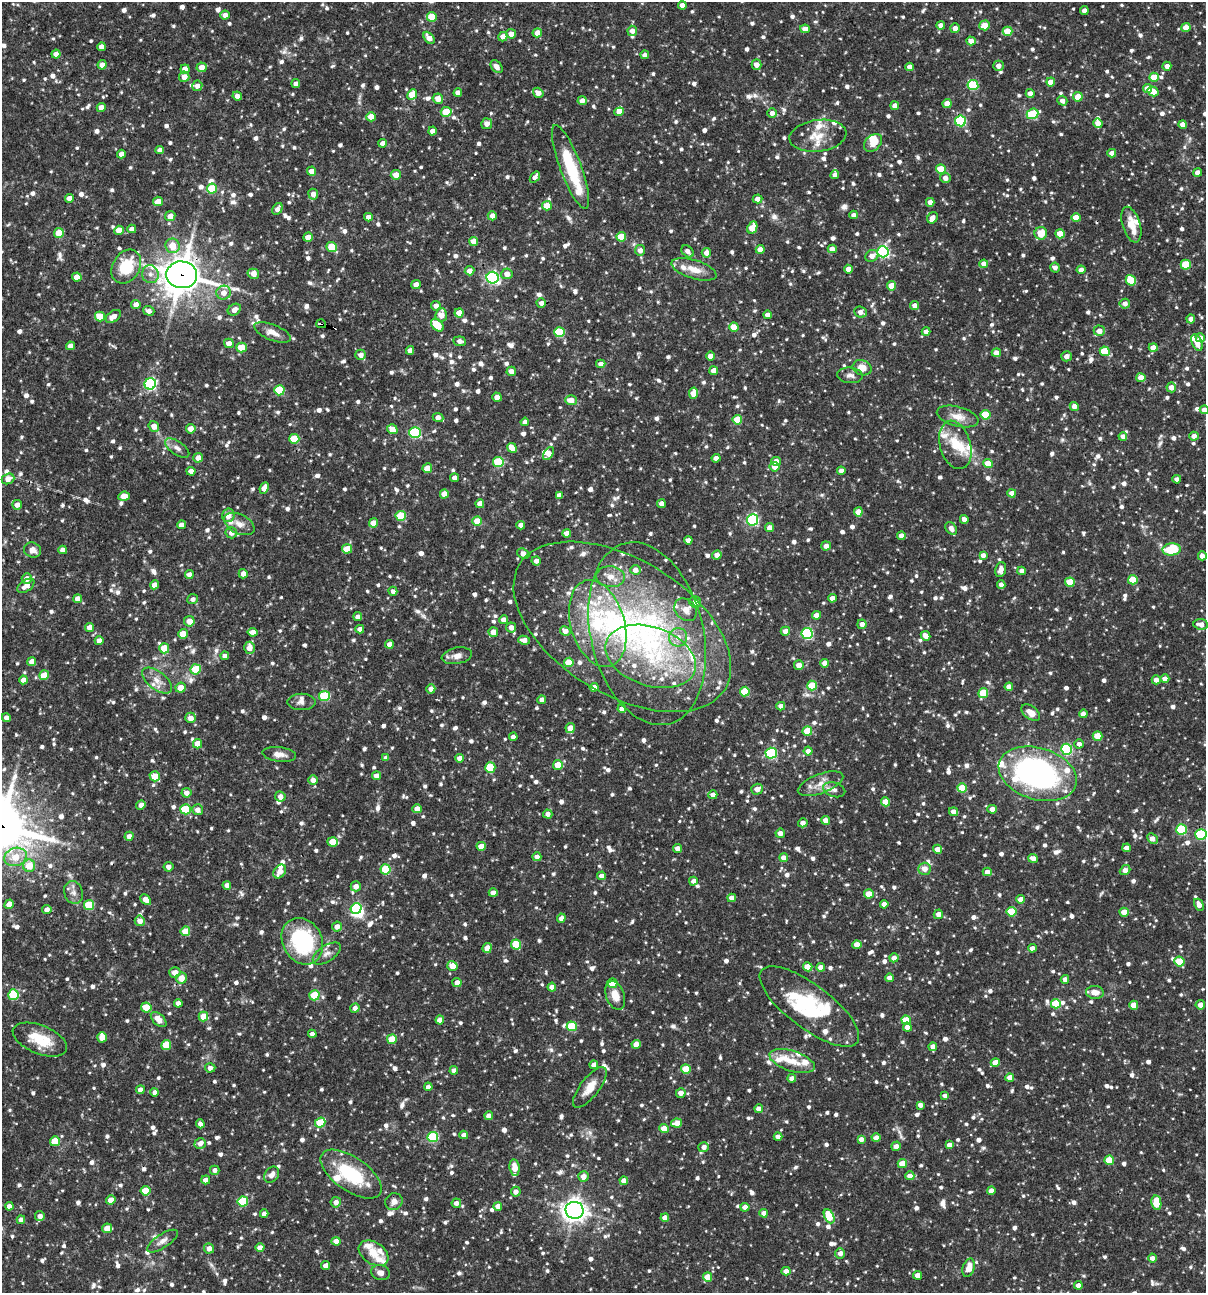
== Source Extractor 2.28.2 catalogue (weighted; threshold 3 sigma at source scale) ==
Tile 11 of 4 x 4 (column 3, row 3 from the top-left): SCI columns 2656-3859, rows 1293-2583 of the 5187 x 5168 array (HDU 1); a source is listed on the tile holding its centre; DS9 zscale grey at full resolution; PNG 1208 x 1295 px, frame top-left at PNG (2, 2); each listed source drawn as its Kron ellipse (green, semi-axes under 4 px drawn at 4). Shown black and unused: <1% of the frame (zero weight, under 3 of 4 exposures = <1% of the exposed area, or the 3 px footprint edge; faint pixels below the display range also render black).
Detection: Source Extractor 2.28.2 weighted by HDU 2 'WHT'; one run over the whole footprint, this tile lists its part. Background 0.0857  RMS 0.0039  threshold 0.0174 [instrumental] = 3 sigma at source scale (4.5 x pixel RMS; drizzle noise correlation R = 1.50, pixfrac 1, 0.05/0.05 arcsec/px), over >= 5 px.
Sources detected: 1507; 3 inside a brighter object's white glare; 1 cosmic-ray / hot-pixel residue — neither listed nor drawn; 53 inside a brighter listed object's ellipse — not listed separately; of the other 1450, all 500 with FLUX_AUTO >= 1.91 (the completeness limit of this list) listed and drawn (950 fainter detections not listed), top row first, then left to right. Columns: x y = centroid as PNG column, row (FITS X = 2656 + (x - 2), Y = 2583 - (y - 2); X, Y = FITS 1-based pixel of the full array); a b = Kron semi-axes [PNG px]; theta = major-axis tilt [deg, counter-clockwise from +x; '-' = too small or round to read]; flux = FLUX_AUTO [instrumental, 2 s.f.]
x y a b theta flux
682 5 4 4 - 3.2
1084 11 4 4 - 2.7
225 15 5 4 - 2.5
432 17 5 5 - 8.4
941 25 4 4 - 2.5
985 25 5 5 - 8.1
955 28 5 5 - 2.7
1186 28 4 4 - 4.3
805 29 5 4 - 3.3
632 31 5 5 - 2.6
1008 31 5 4 - 8.8
537 33 4 4 - 3.6
511 34 5 4 - 3
503 37 5 4 - 2.5
429 38 7 4 -49 3.7
971 41 5 4 - 2.8
101 47 4 4 - 2.5
56 54 4 4 - 3.3
645 55 4 4 - 2
102 65 4 4 - 3.2
757 65 5 5 - 3
998 66 5 5 - 2.3
1167 66 4 4 - 2.3
201 67 5 5 - 3.9
497 67 7 5 -50 2.4
910 67 4 4 - 3
185 69 4 4 - 4.9
184 77 5 5 - 3.7
1154 77 5 4 - 7.4
1051 82 4 4 - 4.7
296 84 4 4 - 2.2
973 85 5 5 - 26
197 86 5 5 - 1.9
1148 88 4 4 - 4.7
1153 91 5 4 - 5.9
458 93 4 4 - 2.8
538 93 5 4 - 2.9
1030 94 4 4 - 2.5
412 95 5 4 - 8.1
237 96 5 4 - 2.1
1078 97 4 4 - 8
438 99 5 5 - 3.8
582 101 4 4 - 2.7
1062 101 5 4 - 2
947 104 4 4 - 4.4
895 106 4 4 - 2.8
101 108 4 4 - 3.6
446 112 5 5 - 9.7
619 112 5 4 - 3.8
772 113 4 4 - 2
1033 114 6 5 - 22
371 117 5 4 - 6.6
960 121 5 5 - 34
1098 123 5 4 - 2.8
487 124 5 5 - 2.5
1183 124 4 4 - 3.3
433 131 4 4 - 2.8
818 136 28 16 7 9.4
383 143 4 4 - 2.6
873 143 10 7 44 5.5
160 150 4 4 - 2.3
1112 153 4 4 - 3
121 154 4 4 - 2.6
570 167 44 10 -69 23
941 169 5 4 - 10
312 171 4 4 - 3.2
1197 172 4 4 - 2.9
396 175 5 5 - 3.5
835 175 4 4 - 2.6
535 177 6 4 54 2.1
945 178 5 5 - 2.7
212 189 5 5 - 16
313 194 5 5 - 2.8
69 198 4 4 - 2.7
757 199 5 4 - 2.3
158 201 5 4 - 3.6
930 202 4 4 - 2.4
547 206 5 5 - 6.3
277 209 6 4 59 2.1
854 215 4 4 - 2
170 216 5 5 - 4
492 216 4 4 - 2.5
368 217 4 4 - 2.3
932 218 6 5 - 3.1
1076 218 4 4 - 6.2
1131 225 18 9 -73 6.2
752 228 6 4 65 7.9
132 229 4 4 - 2.7
119 230 5 4 - 4.4
59 233 5 5 - 6.6
1041 233 6 6 - 6.1
1060 234 4 4 - 6.4
308 237 4 4 - 4.4
621 237 5 5 - 9.8
474 241 4 4 - 3.6
172 246 7 7 - 6.1
332 247 5 5 - 13
760 249 4 4 - 3.6
832 249 4 4 - 3.3
640 250 5 5 - 2.5
688 251 7 5 -42 2
883 252 6 5 - 70
706 253 5 4 - 2.6
872 256 7 5 33 2.7
984 264 4 4 - 3.7
1186 265 5 5 - 14
126 267 18 13 58 16
1055 267 5 5 - 2
694 269 23 9 -17 5.7
848 269 4 4 - 3.2
1081 270 4 4 - 2.3
470 271 5 4 - 2.8
150 274 9 8 - 2.2
253 274 6 5 - 3.4
507 274 5 5 - 2.8
182 275 15 13 -5 840
77 277 4 4 - 4.6
493 278 6 6 - 76
1131 280 5 5 - 13
416 285 4 4 - 2.8
892 286 4 4 - 7.3
224 293 7 7 - 3.1
541 303 4 4 - 2.1
136 304 4 4 - 2.7
1125 304 5 4 - 2.5
915 305 4 4 - 2.3
436 306 5 5 - 2.5
234 310 7 5 33 2.6
149 311 6 4 -20 2
860 312 6 5 - 2.1
459 313 4 4 - 5.2
441 315 7 5 84 4
767 315 4 4 - 2.5
113 316 8 5 35 2.5
100 317 5 5 - 7.5
1191 319 4 4 - 2.6
321 324 5 3 - 15
437 325 7 5 -47 10
734 327 4 4 - 6
1099 331 5 5 - 3.7
272 332 19 8 -22 3.5
560 332 5 5 - 23
926 332 4 4 - 2.9
1200 338 4 4 - 3.1
460 341 6 5 - 2
1197 342 9 5 -69 4.4
229 343 5 4 - 2.7
70 346 4 4 - 2.7
241 348 5 5 - 9.1
1153 348 4 4 - 4.2
410 350 4 4 - 2.4
1105 351 5 4 - 11
996 353 4 4 - 3.3
361 355 5 5 - 2.4
710 356 4 4 - 2.8
1066 356 5 5 - 2.1
601 364 4 4 - 2.5
862 368 9 7 -15 4.7
511 371 4 4 - 2.4
714 371 4 4 - 4.1
850 375 13 8 -6 2.1
1141 378 4 4 - 5.3
150 384 6 5 - 59
1171 387 5 5 - 2.7
279 390 5 5 - 19
694 393 5 4 - 5.5
497 397 5 4 - 3.4
571 400 6 5 - 4.3
1074 406 4 4 - 2.5
1204 410 4 4 - 2.6
985 415 5 5 - 16
958 416 21 9 -15 5
438 418 5 4 - 2.8
737 420 5 5 - 9.5
525 422 4 4 - 2.7
154 426 5 5 - 3.3
191 429 5 4 - 3.2
392 429 5 4 - 5.4
415 433 6 5 - 38
1123 436 4 4 - 2.4
1194 436 4 4 - 2.3
294 439 5 5 - 13
955 445 25 15 -74 10
177 448 14 6 -35 2.1
512 448 5 4 - 5.9
549 453 7 4 57 3.8
198 458 5 4 - 2.9
716 458 4 4 - 2.7
776 461 4 4 - 3.7
498 462 5 5 - 22
988 464 4 4 - 7.3
775 467 5 5 - 4.6
427 468 5 4 - 5.9
191 471 4 4 - 3.4
841 471 4 4 - 2.7
454 478 4 4 - 2.1
8 479 6 5 - 3.5
1177 479 4 4 - 2.3
264 488 6 4 65 3.3
1012 493 4 4 - 2.8
444 494 4 4 - 4.9
559 495 4 4 - 2.5
124 496 6 4 6 4
480 504 4 4 - 3.3
661 504 4 4 - 2.5
17 505 5 5 - 2.3
858 512 4 4 - 4.2
228 515 7 6 - 3.9
401 516 5 5 - 15
964 519 4 4 - 2.6
752 520 5 5 - 52
477 521 4 4 - 6.8
373 523 4 4 - 5.6
239 524 16 9 -27 3.6
181 525 4 4 - 3.1
521 525 4 4 - 2.6
770 528 4 4 - 3.2
951 528 7 5 -53 2.4
231 533 6 5 - 2.3
567 533 4 4 - 2.8
901 536 4 4 - 2.6
688 540 4 4 - 2
826 546 4 4 - 2.6
347 549 5 4 - 7.1
1172 549 9 6 8 14
32 550 8 7 - 2.7
63 550 4 4 - 2.8
523 554 6 5 - 3
717 555 5 4 - 2.9
983 555 4 4 - 2.2
1202 556 4 4 - 2.4
536 561 4 4 - 2.1
635 570 5 4 - 2.9
1001 570 8 5 75 2.7
1022 571 4 4 - 2
243 574 4 4 - 2.6
189 575 4 4 - 2.7
610 577 14 10 -4 4.1
27 579 5 5 - 2.6
1133 580 5 4 - 11
1070 582 5 4 - 9.8
1001 584 4 4 - 2.4
154 585 4 4 - 3.5
26 586 10 5 35 3.2
393 591 4 4 - 2.1
832 598 4 4 - 2.3
77 599 4 4 - 2.8
193 599 5 5 - 1.9
695 602 6 5 - 2.3
686 610 12 10 -45 3.7
816 615 4 4 - 2.7
358 617 4 4 - 2.1
503 620 4 4 - 2.9
189 621 5 5 - 4.5
598 624 45 27 -73 35
862 624 4 4 - 2.4
1201 624 7 5 -7 3.3
89 627 4 4 - 2.7
511 627 5 5 - 2.7
622 627 120 68 -31 150
360 629 4 4 - 2.3
565 631 5 4 - 2.6
785 631 4 4 - 2.9
253 632 5 4 - 2.8
493 632 5 4 - 3.9
807 633 5 5 - 47
183 634 5 4 - 7.4
647 634 93 56 -76 110
926 636 5 4 - 3.2
678 637 9 9 - 3.7
524 640 6 4 -7 2.7
99 641 4 4 - 3
389 644 4 4 - 2.7
164 648 5 5 - 10
249 648 6 5 - 3.9
225 656 4 4 - 2.7
457 656 15 8 10 2.9
650 656 47 29 -19 40
32 662 4 4 - 2.9
569 662 5 5 - 10
825 663 4 4 - 2.6
799 665 5 4 - 3.4
196 669 5 5 - 15
44 675 5 4 - 6.3
1165 679 4 4 - 2.6
23 680 4 4 - 2.7
157 680 17 9 -38 4.1
1156 680 4 4 - 2.7
812 686 5 5 - 12
594 687 4 4 - 2.8
1009 687 4 4 - 3
181 688 5 5 - 4.2
431 689 4 4 - 2.7
745 692 5 5 - 15
983 693 5 5 - 12
324 696 5 5 - 25
542 700 4 4 - 2.5
302 702 14 8 0 2.1
781 706 4 4 - 2.5
622 709 4 4 - 2.8
1031 713 11 6 -36 4.2
1083 714 4 4 - 2.5
6 718 4 4 - 1.9
190 718 5 5 - 2.9
570 728 5 4 - 4.3
807 731 5 5 - 8
1098 736 5 4 - 8.6
513 737 4 4 - 2.4
197 744 4 4 - 5.5
1079 744 5 4 - 2
1067 749 5 5 - 40
808 751 4 4 - 2.5
771 753 5 5 - 40
279 754 17 7 -6 3
386 758 4 4 - 2.6
459 758 4 4 - 2.6
558 765 5 5 - 8.4
490 768 5 5 - 17
1038 774 40 26 -17 95
155 776 5 5 - 6.2
377 776 4 4 - 3.1
313 780 5 5 - 2.5
820 784 24 9 20 5
962 788 5 4 - 9.1
757 789 6 5 - 3.1
834 790 11 7 -16 1.9
186 793 5 5 - 2.5
713 795 4 4 - 2.8
280 796 5 5 - 2.1
886 802 4 4 - 7.1
141 805 5 4 - 2.5
186 809 5 5 - 21
417 809 4 4 - 4.3
992 809 5 4 - 2.9
198 810 5 5 - 2.6
953 812 4 4 - 2.9
548 814 4 4 - 1.9
826 820 4 4 - 3.1
803 823 5 4 - 2.4
1181 829 5 5 - 25
780 833 4 4 - 2.6
1201 835 6 5 - 28
129 836 4 4 - 2.6
1152 839 6 4 -44 3
333 842 5 4 - 6.8
481 846 4 4 - 5.1
677 848 4 4 - 2.5
1127 848 4 4 - 2.5
937 849 4 4 - 2.9
16 857 11 9 20 6.2
537 857 4 4 - 2
784 858 4 4 - 3.1
1033 858 5 4 - 2.7
29 866 6 6 - 6.8
168 867 5 5 - 1.9
386 869 5 5 - 18
925 869 6 6 - 3.4
1125 870 6 4 38 3
280 872 7 5 54 3.6
987 872 4 4 - 2.7
602 876 4 4 - 3
693 881 4 4 - 2.2
227 885 4 4 - 2.2
356 886 5 5 - 2.9
73 892 12 9 -70 2.5
493 893 4 4 - 3.2
869 894 5 4 - 6.8
732 898 4 4 - 2.7
1021 899 4 4 - 3.6
146 900 6 4 -44 3.9
9 904 5 4 - 3.2
884 904 4 4 - 3
89 905 5 5 - 18
1199 905 6 4 -62 2.5
356 908 5 5 - 33
47 910 4 4 - 2.5
1011 912 5 4 - 15
1124 912 4 4 - 6
938 914 5 4 - 2.5
561 918 5 4 - 2.3
140 921 5 5 - 3
337 926 5 5 - 2.5
185 931 5 5 - 8.2
302 941 24 19 -61 39
516 944 5 5 - 14
857 945 5 4 - 5
487 948 5 4 - 3.3
1032 948 4 4 - 2.8
327 953 16 8 33 2.4
894 958 5 4 - 2.6
1179 961 5 5 - 12
452 966 5 4 - 6.3
808 967 4 4 - 6.9
821 967 4 4 - 3.1
175 972 5 5 - 2.8
181 978 5 5 - 4.6
889 978 4 4 - 2.3
1065 979 4 4 - 2.2
457 982 4 4 - 2.8
612 983 5 5 - 8.4
552 987 4 4 - 4.2
1095 992 9 6 -5 3.3
13 995 5 5 - 23
314 995 5 5 - 15
615 995 15 9 -70 5.3
178 1003 4 4 - 2.7
1056 1004 5 5 - 17
1134 1005 4 4 - 6.7
1200 1005 5 4 - 2.6
146 1007 5 5 - 8.7
809 1007 60 22 -37 31
355 1008 5 4 - 2
203 1017 5 4 - 6.9
159 1019 9 5 -44 4.6
440 1020 4 4 - 3.7
906 1020 5 4 - 8.6
572 1026 5 5 - 17
907 1027 4 4 - 3.1
312 1034 4 4 - 2.7
102 1037 5 4 - 8.1
392 1039 5 5 - 9.3
40 1040 29 14 -22 12
636 1044 4 4 - 4.3
166 1045 5 5 - 14
933 1047 4 4 - 2.6
792 1061 23 10 -18 6.4
995 1063 4 4 - 5.3
594 1065 4 4 - 2.7
210 1068 5 4 - 2.1
686 1069 5 4 - 11
454 1070 4 4 - 2.5
792 1078 4 4 - 2.4
1010 1078 4 4 - 3.5
428 1087 4 4 - 1.9
590 1087 24 9 52 5.5
140 1090 4 4 - 2.7
155 1092 4 4 - 1.9
681 1093 5 4 - 3
945 1096 4 4 - 1.9
920 1105 4 4 - 2.5
759 1109 4 4 - 2.9
489 1116 4 4 - 2.8
320 1123 5 5 - 15
677 1123 5 4 - 4.8
200 1124 4 4 - 1.9
664 1129 4 4 - 5.6
464 1135 4 4 - 2.7
433 1137 5 5 - 25
778 1137 4 4 - 2.3
876 1138 4 4 - 3.3
861 1139 4 4 - 2.4
55 1141 5 5 - 13
200 1143 6 5 - 2.8
949 1145 4 4 - 3
896 1146 5 4 - 2.2
704 1147 5 5 - 2.4
1109 1160 5 4 - 11
902 1164 5 4 - 7.7
514 1168 8 5 -81 4.3
215 1170 5 4 - 2
351 1174 35 17 -35 25
272 1175 9 6 54 2.2
583 1176 5 5 - 2.8
910 1176 4 4 - 3.4
206 1180 4 4 - 2.5
624 1181 4 4 - 2.5
991 1190 4 4 - 2.5
145 1191 5 5 - 11
516 1192 5 5 - 2.4
111 1200 5 4 - 4
243 1201 5 5 - 19
336 1202 5 5 - 2.4
394 1202 9 8 - 2.6
456 1203 4 4 - 2
1156 1203 7 5 -82 12
9 1206 4 4 - 2.3
498 1206 4 4 - 2.6
745 1207 4 4 - 2.7
575 1210 9 8 - 290
764 1213 4 4 - 2.8
264 1214 4 4 - 2.1
40 1216 5 4 - 2.6
829 1216 7 5 -65 11
665 1218 4 4 - 3.2
21 1220 4 4 - 2.1
107 1228 5 4 - 6.4
162 1241 18 7 33 2.4
336 1241 4 4 - 4.6
209 1248 5 5 - 3
260 1248 4 4 - 3.4
373 1253 16 10 -34 5.3
840 1253 5 5 - 2.6
1152 1258 4 4 - 2.3
326 1265 4 4 - 2.6
969 1268 9 6 72 4.2
786 1271 4 4 - 2.9
380 1273 9 7 -17 2.3
918 1275 4 4 - 3.8
708 1277 4 4 - 7
1078 1285 4 4 - 2.3
Overlapping masked pixels (flux is a lower limit): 5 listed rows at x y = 182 275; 416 285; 321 324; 622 627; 647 634
Isophote crosses this tile's border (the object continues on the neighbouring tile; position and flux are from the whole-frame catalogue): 3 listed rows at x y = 1204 410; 1201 624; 1201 835